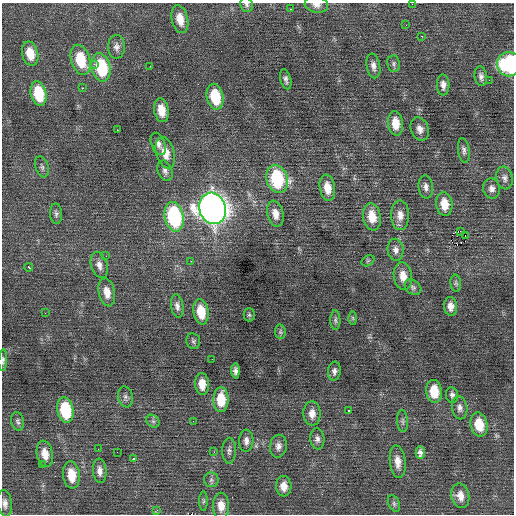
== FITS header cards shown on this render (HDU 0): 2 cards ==
NAXIS1  =                  512 / Axis length
NAXIS2  =                  512 / Axis length

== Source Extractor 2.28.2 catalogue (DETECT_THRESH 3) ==
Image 512 x 512 px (HDU 0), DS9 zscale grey, 1 PNG px = 1 image px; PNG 516 x 516 px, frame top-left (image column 1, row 512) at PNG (2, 3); each listed source drawn as its Kron ellipse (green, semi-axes under 4 px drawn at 4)
Background 0.0749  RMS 0.77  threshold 2.32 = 3 sigma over >= 5 px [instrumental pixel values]
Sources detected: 105; all 105 listed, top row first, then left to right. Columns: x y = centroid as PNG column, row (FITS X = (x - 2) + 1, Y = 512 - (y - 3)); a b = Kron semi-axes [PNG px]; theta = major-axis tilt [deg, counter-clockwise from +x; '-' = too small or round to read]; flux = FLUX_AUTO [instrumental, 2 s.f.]
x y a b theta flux
412 4 3 2 - 47
246 5 7 6 - 130
316 5 12 8 -8 280
291 9 3 3 - 110
180 19 14 8 -77 720
406 25 3 2 - 41
422 36 2 2 - 300
116 47 12 8 89 270
30 54 12 8 -76 900
81 60 15 9 -73 1900
94 64 3 3 - 200
394 64 8 6 -82 130
509 64 12 12 - 5500
150 66 2 2 - 120
373 66 12 6 -79 270
101 67 14 9 -78 3200
481 76 10 6 -83 200
286 79 10 5 -75 170
489 80 2 2 - 83
443 85 10 6 -88 270
82 88 3 2 - 340
39 93 12 7 -78 2100
215 97 13 8 -78 2000
161 110 12 7 -80 790
396 123 12 7 -83 790
420 129 12 9 -70 340
117 130 2 2 - 130
158 144 12 6 -68 260
464 150 12 5 -82 180
165 153 16 9 -74 720
42 167 11 6 -72 150
165 171 10 7 -68 210
505 178 11 8 -79 240
277 179 14 10 -72 4300
426 187 11 7 -83 250
327 188 13 7 -81 690
492 189 10 8 -80 260
444 204 12 8 -83 820
213 208 16 13 -73 50000
56 214 10 6 -87 150
275 214 13 8 -76 490
400 215 15 9 -89 470
174 217 15 9 -78 5800
372 217 14 9 -81 970
461 231 3 2 - 29
465 235 2 2 - 360
396 250 11 8 -82 270
106 256 2 2 - 22
191 261 2 2 - 120
368 261 7 5 31 86
99 265 13 8 -73 330
29 267 4 3 - 490
403 276 14 9 -82 580
456 283 8 5 -82 100
413 287 9 7 -39 150
107 292 14 8 -78 570
177 306 12 6 -81 230
451 306 9 6 -84 350
201 312 12 7 -81 1200
45 313 3 2 - 81
249 315 6 5 - 91
353 318 7 4 -89 79
335 320 10 5 -90 120
280 332 7 5 -82 95
193 341 8 7 - 120
212 359 2 2 - 27
3 360 11 4 86 120
235 371 7 4 -86 200
334 371 9 6 85 200
202 384 11 7 -86 650
434 391 11 8 -85 1200
452 395 8 6 -81 160
125 397 10 7 -80 180
221 400 12 7 89 1300
460 408 11 7 -81 240
65 410 13 8 -81 2600
349 410 3 3 - 110
312 414 12 8 -89 420
18 421 9 6 -76 140
153 421 7 5 -43 120
193 421 3 2 - 43
403 421 11 5 -86 150
479 424 12 8 -80 1100
317 439 10 7 -83 220
246 441 11 7 87 260
278 446 11 8 81 280
98 449 2 2 - 32
229 451 13 7 90 190
117 452 2 2 - 26
214 452 3 3 - 43
420 453 6 4 89 190
45 454 13 8 -78 590
133 458 3 3 - 340
398 462 16 8 -84 490
42 464 3 2 - 69
100 471 12 6 -85 340
71 475 14 8 -83 1000
211 480 7 7 - 140
284 486 10 7 -86 470
460 496 12 9 -77 470
203 501 10 4 90 95
5 503 13 7 -83 290
394 503 9 5 -64 120
221 506 13 8 -88 570
157 510 4 4 - 68
At the frame edge (FLAGS 8, measured only in part): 5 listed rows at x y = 412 4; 246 5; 316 5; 509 64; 3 360